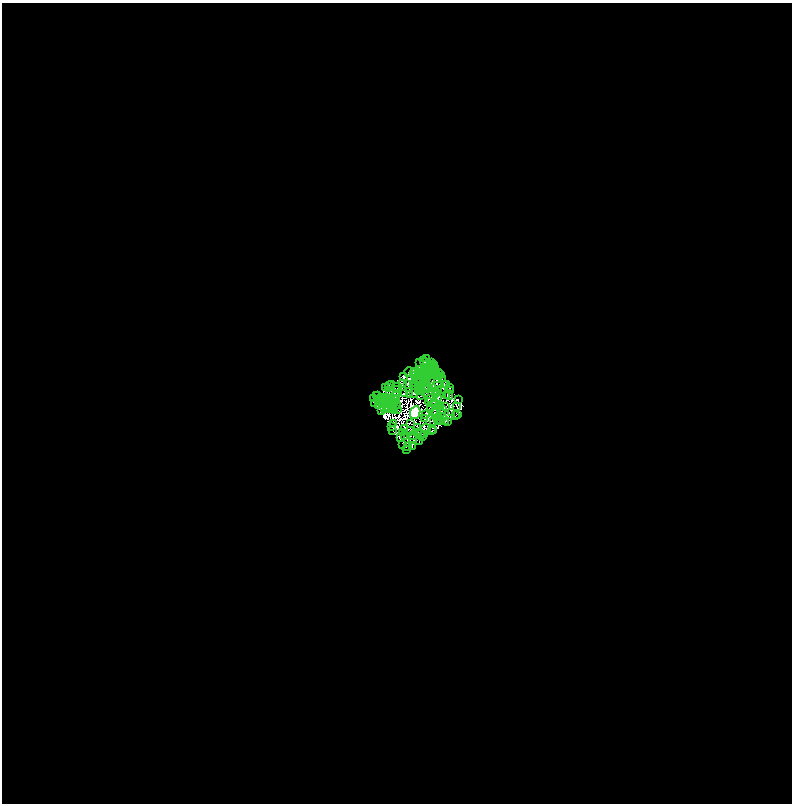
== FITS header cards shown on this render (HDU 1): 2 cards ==
NAXIS1  =                 1580
NAXIS2  =                 1603

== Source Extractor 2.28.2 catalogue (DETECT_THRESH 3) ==
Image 1580 x 1603 px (HDU 1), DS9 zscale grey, zoomed out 1/2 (1 PNG px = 2 x 2 image px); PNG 794 x 806 px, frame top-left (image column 1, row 1602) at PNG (2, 3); each listed source drawn as its Kron ellipse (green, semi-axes under 4 px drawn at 4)
Background 1.62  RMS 1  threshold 3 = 3 sigma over >= 5 px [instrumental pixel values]
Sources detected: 305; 158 cannot appear on this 1/2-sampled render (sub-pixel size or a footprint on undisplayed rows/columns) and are neither listed nor drawn; the other 147 listed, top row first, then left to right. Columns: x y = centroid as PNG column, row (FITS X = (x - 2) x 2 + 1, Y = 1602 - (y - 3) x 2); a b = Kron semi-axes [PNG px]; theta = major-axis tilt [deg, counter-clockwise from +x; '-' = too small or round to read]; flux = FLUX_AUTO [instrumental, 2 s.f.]
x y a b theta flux
426 358 2 1 - 120
423 360 2 1 - 23
424 362 2 1 - 130
431 362 2 1 - 130
420 363 2 1 - 93
432 365 2 1 - 230
434 366 2 1 - 120
431 367 2 1 - 20
425 368 2 1 - 33
419 369 4 1 - 150
430 369 2 1 - 91
434 370 6 2 46 73
416 371 2 1 - 75
424 371 2 1 - 72
409 372 5 3 - 280
413 373 3 1 - 100
419 373 4 1 - 41
438 373 3 1 - 150
422 374 3 1 - 59
431 374 3 1 - 54
415 375 2 2 - 130
420 375 2 1 - 66
440 375 2 1 - 83
403 376 3 1 - 190
422 376 2 1 - 46
437 376 2 1 - 23
440 376 2 1 - 38
422 377 2 1 - 70
437 378 2 1 - 21
426 379 2 1 - 96
442 379 4 2 - 5.8
425 380 2 1 - 26
419 381 2 1 - 39
421 381 3 1 - 20
424 382 2 1 - 5.1
431 382 2 2 - 78
402 383 3 1 - 56
415 383 4 1 - 100
391 384 2 1 - 29
407 384 3 2 - 45
447 384 3 2 - 290
421 385 4 1 - 17
444 385 2 1 - 56
389 386 2 2 - 270
413 386 2 1 - 120
416 386 2 1 - 46
419 386 2 1 - 47
397 387 3 1 - 8.6
431 387 2 1 - 26
449 387 2 1 - 200
386 388 2 1 - 290
388 388 4 2 - 150
428 388 2 1 - 72
441 389 2 1 - 4.1
397 390 2 1 - 56
419 390 3 1 - 40
427 390 3 1 - 110
438 390 2 1 - 39
422 391 2 1 - 67
451 391 4 1 - 230
414 393 2 1 - 53
436 393 3 2 - 84
389 394 2 1 - 110
404 394 4 3 - 61
410 394 2 1 - 94
425 394 3 1 - 31
378 395 3 1 - 33
395 395 5 2 - 1.5
421 395 2 1 - 70
436 395 2 1 - 50
447 395 2 1 - 78
449 395 5 2 - 100
376 396 3 2 - 310
437 397 4 2 - 86
374 398 3 1 - 140
381 398 4 1 - 63
386 398 2 2 - 88
394 398 2 1 - 77
431 398 2 1 - 50
397 399 2 1 - 58
458 399 2 1 - 120
390 400 2 1 - 47
396 400 2 1 - 23
385 401 2 1 - 100
388 402 2 1 - 66
428 402 2 1 - 21
434 402 4 2 - 200
374 403 2 1 - 13
393 403 3 1 - 22
379 405 3 1 - 44
382 405 2 1 - 70
436 405 3 1 - 110
440 405 2 1 - 5.7
398 406 3 1 - 24
438 406 2 1 - 12
446 406 2 1 - 31
456 406 2 1 - 61
386 407 2 1 - 71
430 407 2 1 - 78
384 409 2 1 - 64
389 409 2 1 - 0.59
393 409 2 1 - 21
397 410 2 1 - 16
431 410 2 1 - 92
442 410 2 2 - 120
381 411 2 1 - 86
395 411 3 1 - 86
415 412 6 5 - 210000
441 412 4 4 - 160
452 412 3 1 - 77
434 413 2 1 - 100
436 413 2 2 - 100
457 414 2 1 - 91
426 415 3 2 - 170
456 416 2 1 - 55
439 418 3 2 - 66
443 418 2 1 - 68
425 419 3 2 - 37
437 420 2 1 - 140
434 421 2 1 - 55
440 421 2 1 - 45
447 421 3 2 - 270
446 422 2 1 - 1.1
410 423 2 1 - 40
394 424 2 1 - 79
392 426 2 1 - 53
418 427 2 1 - 30
405 428 3 1 - 35
426 428 4 1 - 54
393 430 2 1 - 160
410 430 2 1 - 24
431 431 3 1 - 200
433 431 3 1 - 110
403 432 2 1 - 40
418 432 3 1 - 18
421 434 4 1 - 87
425 434 2 1 - 110
405 436 3 2 - 67
413 436 4 2 - 3.3
400 437 2 1 - 12
422 437 2 2 - 0.97
412 439 2 1 - 19
419 442 2 1 - 150
403 445 2 1 - 80
412 446 2 1 - 140
408 447 2 1 - 68
407 449 2 1 - 130
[158 sub-pixel or undisplayed-footprint detections neither listed nor drawn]